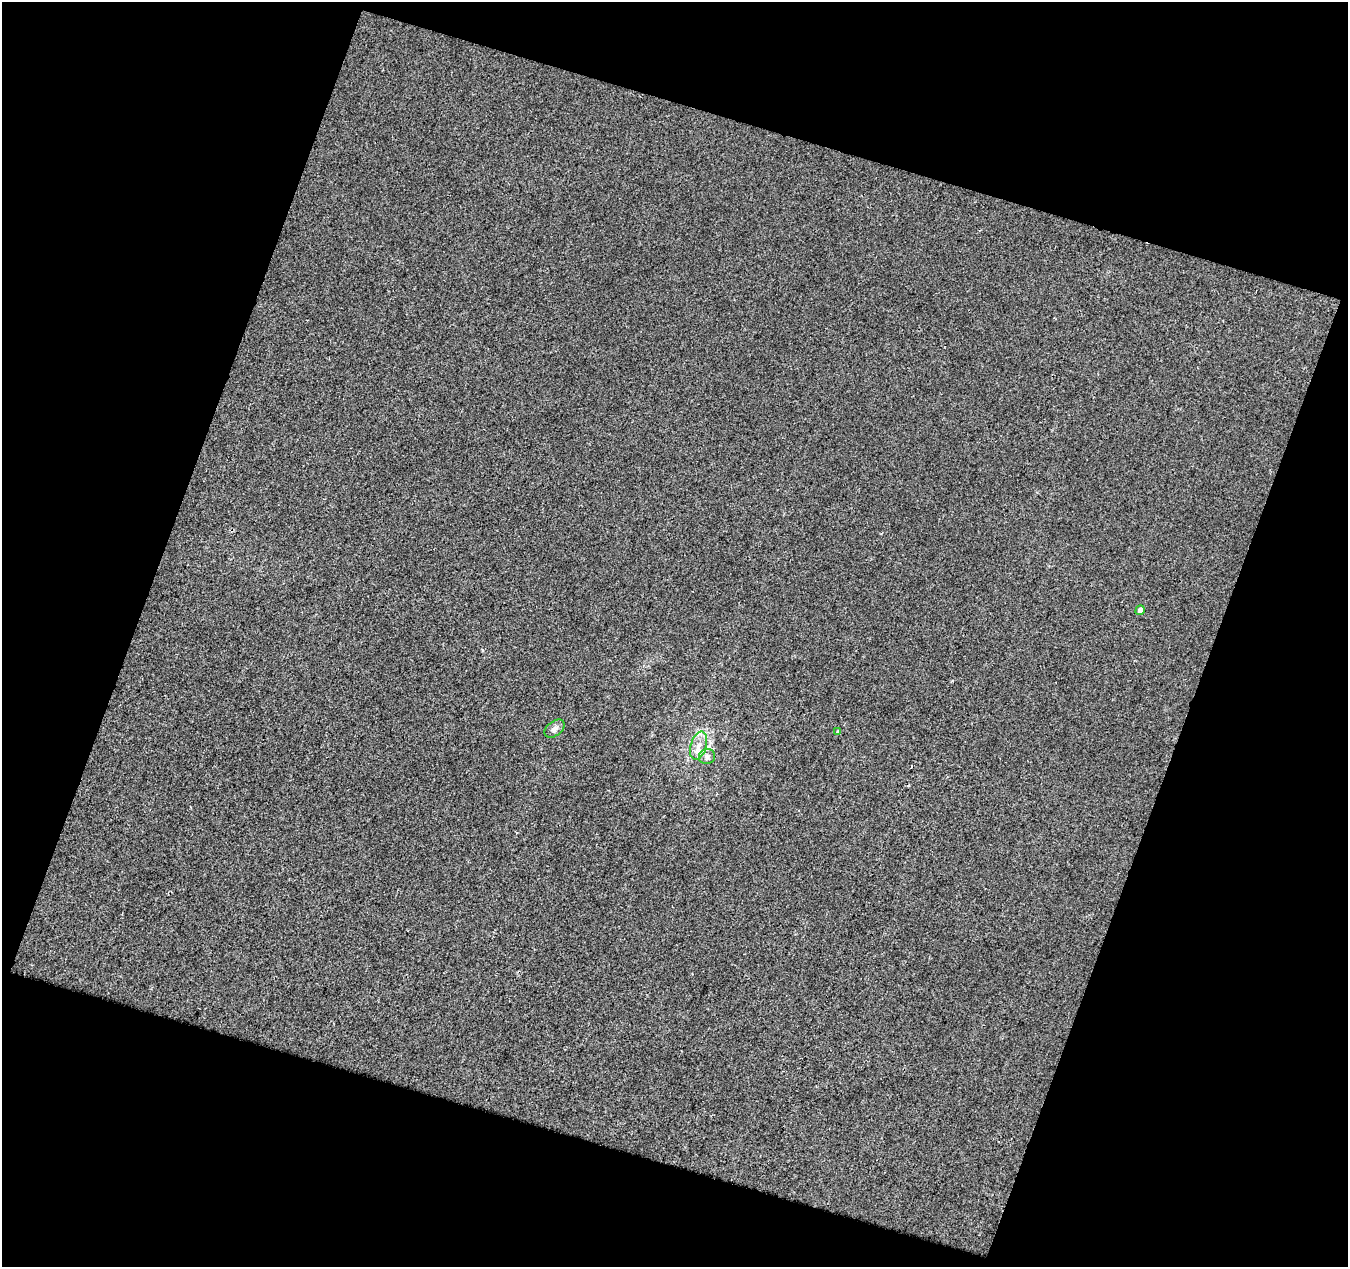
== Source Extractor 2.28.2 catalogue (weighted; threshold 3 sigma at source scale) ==
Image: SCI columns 4024-5369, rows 3164-4428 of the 5369 x 5527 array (HDU 1 of 3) = the unmasked area's bounding box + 8 px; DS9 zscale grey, full resolution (1 PNG px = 1 image px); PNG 1350 x 1269 px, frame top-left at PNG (2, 2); each listed source drawn as its Kron ellipse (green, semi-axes under 4 px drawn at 4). Shown black and unused: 39% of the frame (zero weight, under 2 of 3 exposures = <1% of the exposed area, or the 3 px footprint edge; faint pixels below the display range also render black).
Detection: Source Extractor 2.28.2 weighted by HDU 2 'WHT'. Background 0.00529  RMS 0.006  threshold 0.0269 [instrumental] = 3 sigma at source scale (4.5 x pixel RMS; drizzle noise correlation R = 1.50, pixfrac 1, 0.0396/0.0396 arcsec/px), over >= 5 px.
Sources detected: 7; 1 cosmic-ray / hot-pixel residue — neither listed nor drawn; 1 inside a brighter listed object's ellipse — not listed separately; the other 5 listed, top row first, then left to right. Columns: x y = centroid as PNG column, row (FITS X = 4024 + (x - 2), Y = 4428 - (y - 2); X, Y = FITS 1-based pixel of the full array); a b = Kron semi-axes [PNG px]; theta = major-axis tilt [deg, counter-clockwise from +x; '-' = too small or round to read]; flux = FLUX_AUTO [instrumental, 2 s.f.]
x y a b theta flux
1140 610 5 4 - 3.7
555 729 11 7 38 2.6
838 732 4 3 - 1.1
699 746 14 8 73 5.5
707 756 8 7 - 2.3